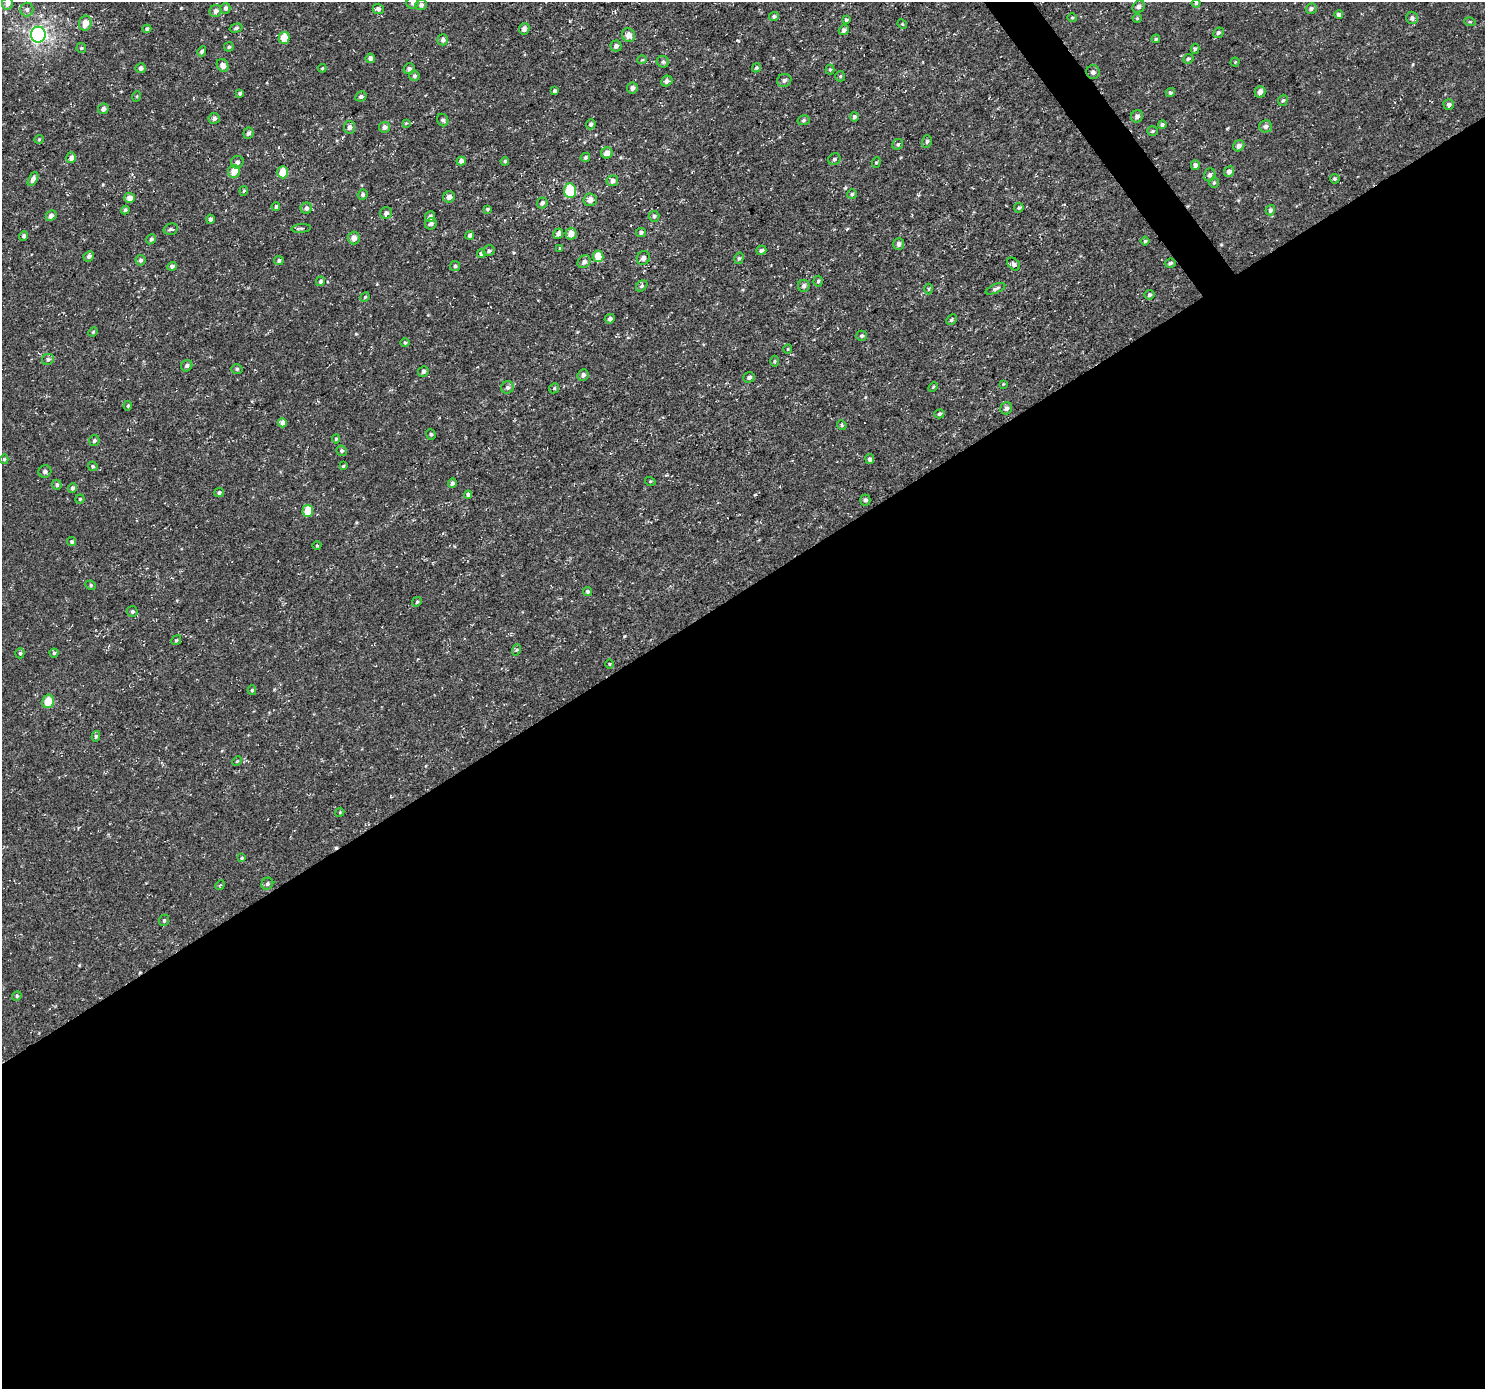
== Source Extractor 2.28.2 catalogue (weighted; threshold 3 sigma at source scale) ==
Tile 15 of 4 x 4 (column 3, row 4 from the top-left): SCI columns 2969-4451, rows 189-1575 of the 5935 x 5860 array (HDU 1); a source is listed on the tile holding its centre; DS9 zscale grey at full resolution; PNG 1487 x 1391 px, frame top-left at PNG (2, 2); each listed source drawn as its Kron ellipse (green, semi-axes under 4 px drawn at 4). Shown black and unused: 58% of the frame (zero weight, under 3 of 5 exposures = <1% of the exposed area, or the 3 px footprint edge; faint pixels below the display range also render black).
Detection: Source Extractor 2.28.2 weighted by HDU 2 'WHT'; one run over the whole footprint, this tile lists its part. Background -8.28e-06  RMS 0.0033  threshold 0.0149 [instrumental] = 3 sigma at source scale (4.5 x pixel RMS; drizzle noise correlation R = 1.50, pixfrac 1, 0.0396/0.0396 arcsec/px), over >= 5 px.
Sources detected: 211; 2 cosmic-ray / hot-pixel residue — neither listed nor drawn; the other 209 listed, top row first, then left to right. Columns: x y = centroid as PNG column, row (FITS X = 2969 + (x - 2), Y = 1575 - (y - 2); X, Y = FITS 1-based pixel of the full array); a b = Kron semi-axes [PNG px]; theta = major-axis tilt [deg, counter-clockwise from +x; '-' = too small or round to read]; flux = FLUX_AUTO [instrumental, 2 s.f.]
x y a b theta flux
8 3 6 5 - 1.6
413 3 6 6 - 0.95
1196 3 4 4 - 0.42
421 5 5 5 - 0.96
1139 7 7 5 46 0.95
225 8 5 5 - 1.1
1311 8 6 5 - 0.77
27 9 7 6 - 0.96
378 9 5 5 - 0.9
216 11 6 5 - 1.3
1339 15 4 4 - 0.99
774 17 5 4 - 0.68
1072 18 5 3 - 0.36
1137 18 4 4 - 0.4
1412 18 6 6 - 0.84
846 20 4 3 - 0.53
1470 22 6 3 -18 0.34
85 23 7 6 - 3.5
902 24 5 4 - 0.37
236 28 6 4 16 0.68
147 29 4 4 - 0.71
524 29 6 5 - 1.3
844 30 5 4 - 1.2
1218 33 5 5 - 0.65
38 35 8 7 - 78
628 35 7 6 - 2.7
284 38 6 5 - 4.6
1156 39 4 3 - 0.41
443 40 5 5 - 1.1
616 46 5 5 - 1.1
229 47 5 4 - 0.55
81 48 5 5 - 0.42
1195 49 5 4 - 0.55
202 51 5 4 - 0.8
370 58 4 4 - 1.3
1188 59 5 4 - 0.57
642 60 5 3 - 0.25
663 62 6 5 - 0.69
1235 62 4 4 - 0.35
223 65 7 5 -58 1.8
141 68 5 5 - 0.8
322 68 4 4 - 0.38
756 68 5 4 - 0.55
409 69 6 5 - 1
830 69 5 4 - 0.44
1093 72 7 7 - 1
414 76 5 5 - 0.69
840 76 5 5 - 0.43
784 80 7 6 - 0.99
667 81 6 5 - 1
632 88 5 5 - 1.3
554 91 4 3 - 0.56
1260 92 6 5 - 1.3
240 93 4 3 - 0.58
1170 93 5 4 - 0.59
137 96 5 3 - 0.29
361 96 6 5 - 0.76
1283 100 6 4 71 0.56
1449 105 5 5 - 0.95
103 109 5 5 - 1.2
1137 116 6 5 - 1.2
854 117 4 4 - 0.73
214 118 5 5 - 0.93
443 120 6 5 - 0.7
804 120 6 5 - 0.58
406 123 4 4 - 0.29
591 124 5 4 - 0.68
1162 124 4 4 - 0.69
1266 126 6 6 - 1
349 127 6 5 - 1.1
385 127 5 5 - 1.3
1153 131 5 4 - 0.45
248 133 6 5 - 0.88
39 139 5 4 - 0.33
927 141 6 5 - 0.61
898 144 6 5 - 0.56
1239 146 6 5 - 1.2
607 153 5 5 - 2.4
585 157 5 4 - 0.66
71 158 5 5 - 1.7
834 159 6 5 - 0.65
461 161 4 4 - 1.3
505 161 4 4 - 0.5
237 162 6 6 - 1
876 162 5 4 - 0.4
1195 165 5 4 - 0.97
234 171 6 6 - 4
1229 171 5 5 - 1.4
283 172 6 5 - 5.7
1210 175 6 5 - 0.93
33 179 7 4 63 1.4
1335 179 5 4 - 0.53
612 181 6 5 - 1.4
1214 183 5 4 - 0.47
244 191 5 4 - 0.43
570 191 7 6 - 14
852 194 5 5 - 0.52
363 195 5 5 - 0.72
449 197 6 5 - 1.6
130 198 5 5 - 2
590 200 6 6 - 2
542 203 5 5 - 1.1
276 207 4 4 - 0.58
306 208 6 5 - 0.99
1019 208 5 4 - 0.57
487 209 4 3 - 0.42
125 210 4 4 - 0.7
1270 210 5 4 - 0.89
386 213 6 5 - 0.96
51 216 6 5 - 1
654 216 5 5 - 0.72
430 217 5 5 - 1.3
210 219 4 4 - 0.73
431 224 6 5 - 0.94
301 228 10 4 5 0.57
171 229 7 5 15 0.72
641 232 5 4 - 0.83
558 234 5 4 - 1
571 234 6 5 - 2.8
470 235 4 4 - 0.89
24 236 5 4 - 0.71
354 238 6 6 - 2.1
151 239 5 4 - 0.69
1145 241 4 4 - 0.4
899 244 6 5 - 0.97
560 248 4 4 - 0.32
761 250 5 4 - 0.66
489 251 6 5 - 0.69
481 254 4 4 - 0.72
89 256 6 4 43 0.88
598 256 6 5 - 5.4
643 258 7 6 - 1.2
739 258 6 4 74 0.5
140 260 5 5 - 0.7
279 260 5 4 - 0.75
584 262 7 5 45 1.1
1170 263 5 4 - 0.6
1014 264 7 5 -42 1
172 266 5 4 - 0.83
455 266 5 5 - 0.6
320 281 5 4 - 0.73
818 281 5 4 - 0.52
642 286 6 4 42 0.65
804 286 6 6 - 1.2
928 289 5 3 - 0.34
995 289 10 4 24 0.83
1149 295 5 4 - 0.66
365 297 5 4 - 0.43
610 319 5 4 - 0.82
951 320 6 4 43 0.53
93 332 5 4 - 0.37
862 336 5 5 - 0.62
405 343 4 4 - 0.35
788 349 4 3 - 0.25
48 359 6 5 - 0.73
774 361 5 3 - 0.37
187 366 6 5 - 0.87
237 369 5 5 - 0.55
423 371 5 5 - 0.79
583 375 6 5 - 1
749 377 6 5 - 0.77
1003 384 4 4 - 0.29
507 387 6 6 - 0.95
933 387 5 3 - 0.35
554 388 5 4 - 0.47
128 406 5 4 - 0.4
1006 408 6 5 - 1
939 414 5 4 - 0.51
282 423 4 4 - 2.4
842 425 5 4 - 0.45
431 434 5 4 - 0.47
336 439 4 4 - 0.46
94 441 5 5 - 0.79
342 451 5 5 - 0.66
4 459 5 4 - 0.5
870 459 5 4 - 0.8
93 466 5 4 - 0.44
343 466 3 3 - 0.33
45 472 6 6 - 1
650 481 5 3 - 0.32
452 483 4 4 - 0.83
57 485 5 4 - 0.71
72 488 5 4 - 0.85
219 493 5 4 - 0.75
468 495 4 4 - 0.94
80 499 4 4 - 0.38
865 500 5 5 - 0.8
308 511 6 5 - 5.6
72 542 5 4 - 0.61
317 546 4 3 - 0.29
91 585 5 4 - 0.49
587 591 4 4 - 0.58
417 602 5 4 - 0.42
132 611 5 5 - 0.62
176 640 5 4 - 0.5
516 650 6 4 71 0.5
20 653 5 4 - 0.56
54 653 4 4 - 0.5
609 664 4 3 - 0.3
252 690 5 4 - 0.49
48 701 7 5 78 5.5
96 736 5 4 - 0.58
237 761 5 3 - 0.33
340 812 4 3 - 0.31
242 858 4 3 - 0.47
267 884 6 5 - 0.76
220 885 5 4 - 0.35
164 920 6 4 69 0.45
17 996 5 4 - 0.41
Isophote crosses this tile's border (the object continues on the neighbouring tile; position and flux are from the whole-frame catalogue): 2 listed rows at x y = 8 3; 413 3